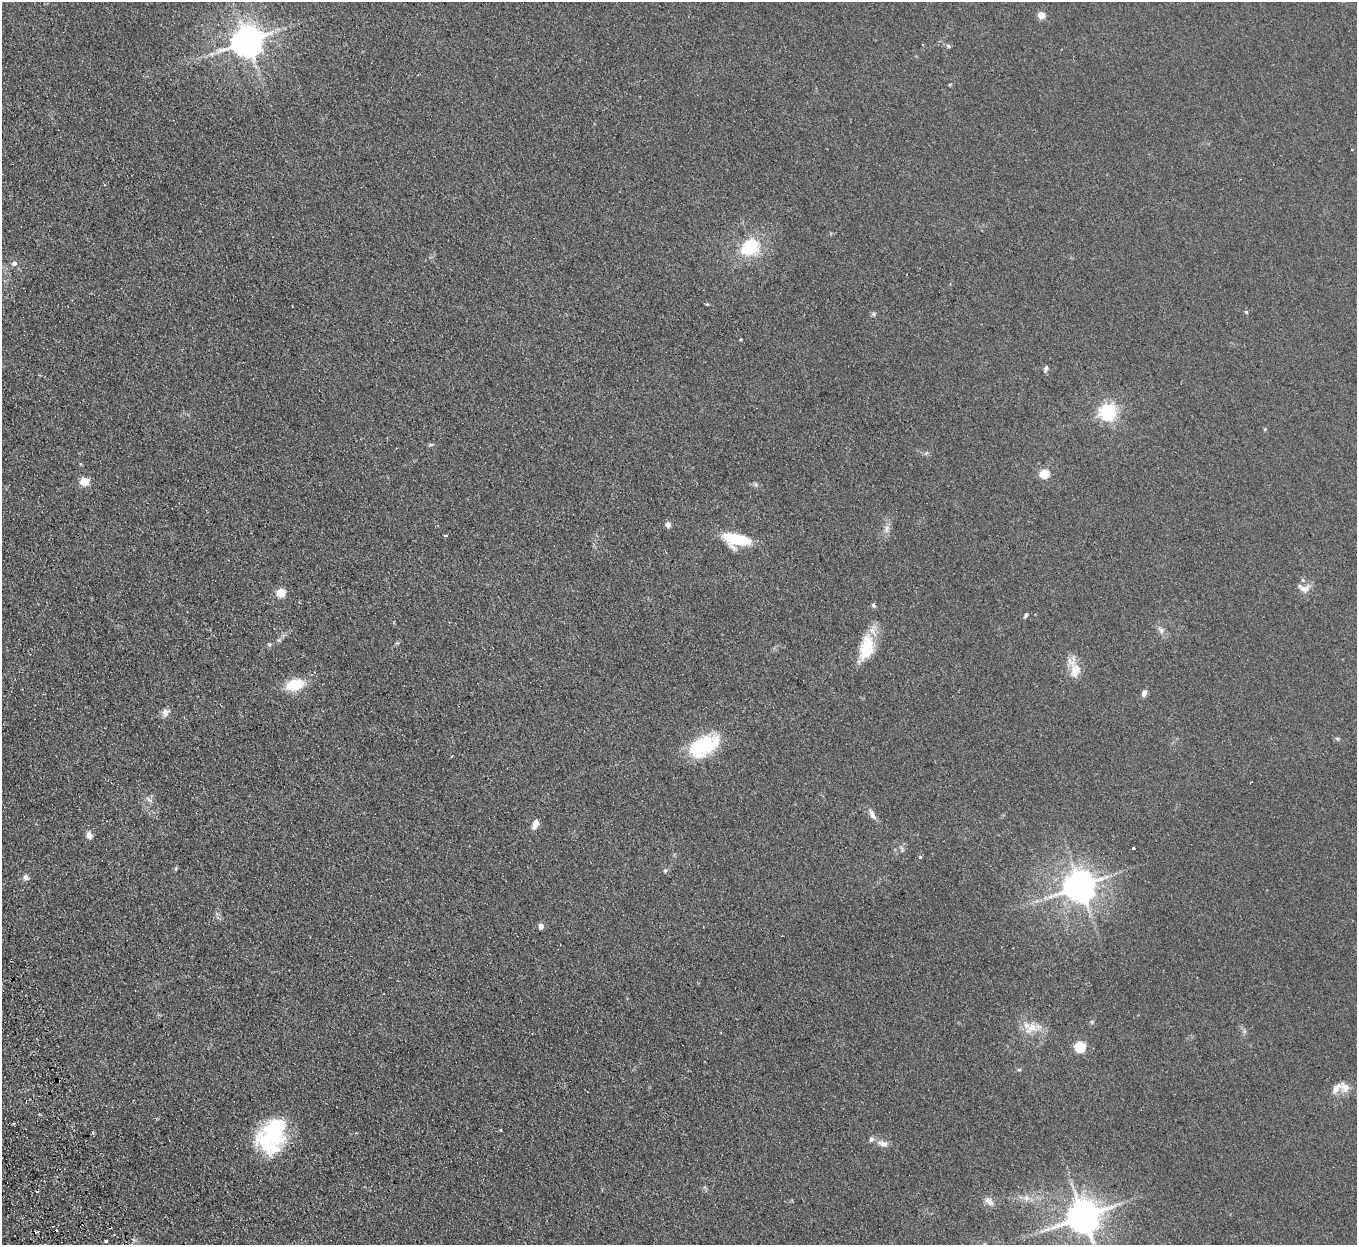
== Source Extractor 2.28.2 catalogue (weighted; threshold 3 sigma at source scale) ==
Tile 7 of 4 x 4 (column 3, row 2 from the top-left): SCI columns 2767-4121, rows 2664-3906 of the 5532 x 5451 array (HDU 1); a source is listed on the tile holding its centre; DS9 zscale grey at full resolution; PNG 1359 x 1247 px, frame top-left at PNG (2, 2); no overlay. Shown black and unused: <1% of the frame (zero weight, under 2 of 3 exposures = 3% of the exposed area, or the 3 px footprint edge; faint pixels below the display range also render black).
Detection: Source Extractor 2.28.2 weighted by HDU 2 'WHT'; one run over the whole footprint, this tile lists its part. Background 0.103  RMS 0.011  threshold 0.0513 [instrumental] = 3 sigma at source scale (4.5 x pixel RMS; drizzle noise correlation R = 1.50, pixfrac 1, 0.05/0.05 arcsec/px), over >= 5 px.
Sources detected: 64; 1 inside a brighter object's white glare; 3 cosmic-ray / hot-pixel residue — not listed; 4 inside a brighter listed object's ellipse — not listed separately; the other 56 listed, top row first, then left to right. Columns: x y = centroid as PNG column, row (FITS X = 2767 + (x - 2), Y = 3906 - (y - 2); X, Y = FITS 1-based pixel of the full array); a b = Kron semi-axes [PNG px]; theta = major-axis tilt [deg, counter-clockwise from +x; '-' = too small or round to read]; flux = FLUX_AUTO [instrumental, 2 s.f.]
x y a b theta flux
1041 15 5 5 - 16
247 41 10 9 - 1700
948 46 6 5 - 2.1
750 247 23 19 33 49
14 263 6 6 - 3.6
1246 312 5 4 - 1.4
874 314 6 4 -90 1.7
1046 368 9 5 76 2.5
1108 412 6 6 - 360
1044 473 5 5 - 42
85 481 5 5 - 40
756 484 7 5 -69 2.1
668 524 6 6 - 4.7
887 529 12 6 78 5.3
445 535 3 3 - 2.3
736 539 27 12 -12 54
1304 588 16 9 6 8.2
281 592 5 5 - 45
873 605 6 5 - 2
1025 616 7 4 63 2
1161 630 11 6 -57 4.7
269 644 6 5 - 1.9
866 648 33 16 77 38
1074 670 18 17 - 16
295 685 19 12 15 31
1144 693 8 5 68 4.5
165 712 9 8 - 6
1337 738 6 4 -19 1.5
704 746 37 20 28 67
1251 782 2 2 - 1.1
149 799 8 4 -44 2.7
872 814 16 6 -61 5.6
536 824 10 6 65 8.9
89 835 9 7 -74 5.7
1133 848 3 3 - 2.8
902 849 10 4 -69 2.2
920 857 4 4 - 1.1
176 868 5 5 - 1.4
665 870 6 5 - 1.6
26 877 8 7 - 3.6
1080 886 9 9 - 1700
541 926 7 6 - 3.8
1092 1022 5 5 - 1.3
1032 1027 23 10 40 14
1080 1047 5 5 - 88
1019 1070 6 4 -1 1.4
1345 1087 15 13 -7 11
14 1123 3 3 - 2.9
501 1130 3 3 - 2.4
270 1135 36 28 40 91
883 1143 14 7 -13 6.7
1026 1198 8 8 - 5.5
989 1201 14 8 -39 6.6
1083 1216 10 9 - 2400
56 1230 3 3 - 2.1
106 1241 3 3 - 1.3